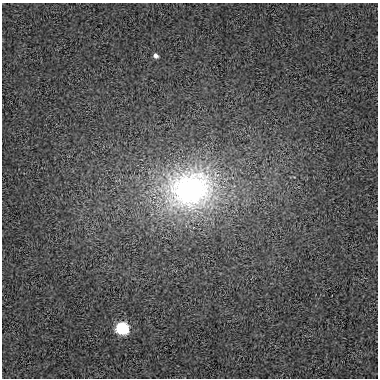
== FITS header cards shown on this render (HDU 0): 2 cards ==
NAXIS1  =                  376
NAXIS2  =                  376

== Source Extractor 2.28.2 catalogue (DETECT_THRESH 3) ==
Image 376 x 376 px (HDU 0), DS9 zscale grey, 1 PNG px = 1 image px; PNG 380 x 380 px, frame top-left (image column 1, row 376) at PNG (2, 3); no overlay
Background 0.0108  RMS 0.044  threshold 0.131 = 3 sigma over >= 5 px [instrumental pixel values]
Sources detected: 3; all 3 listed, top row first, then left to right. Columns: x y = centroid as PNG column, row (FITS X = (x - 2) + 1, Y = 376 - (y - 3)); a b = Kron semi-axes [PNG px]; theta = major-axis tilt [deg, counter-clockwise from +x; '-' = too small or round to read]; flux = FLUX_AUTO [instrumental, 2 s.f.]
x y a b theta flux
156 56 5 4 - 9.3
190 190 52 43 7 1000
122 328 7 6 - 500